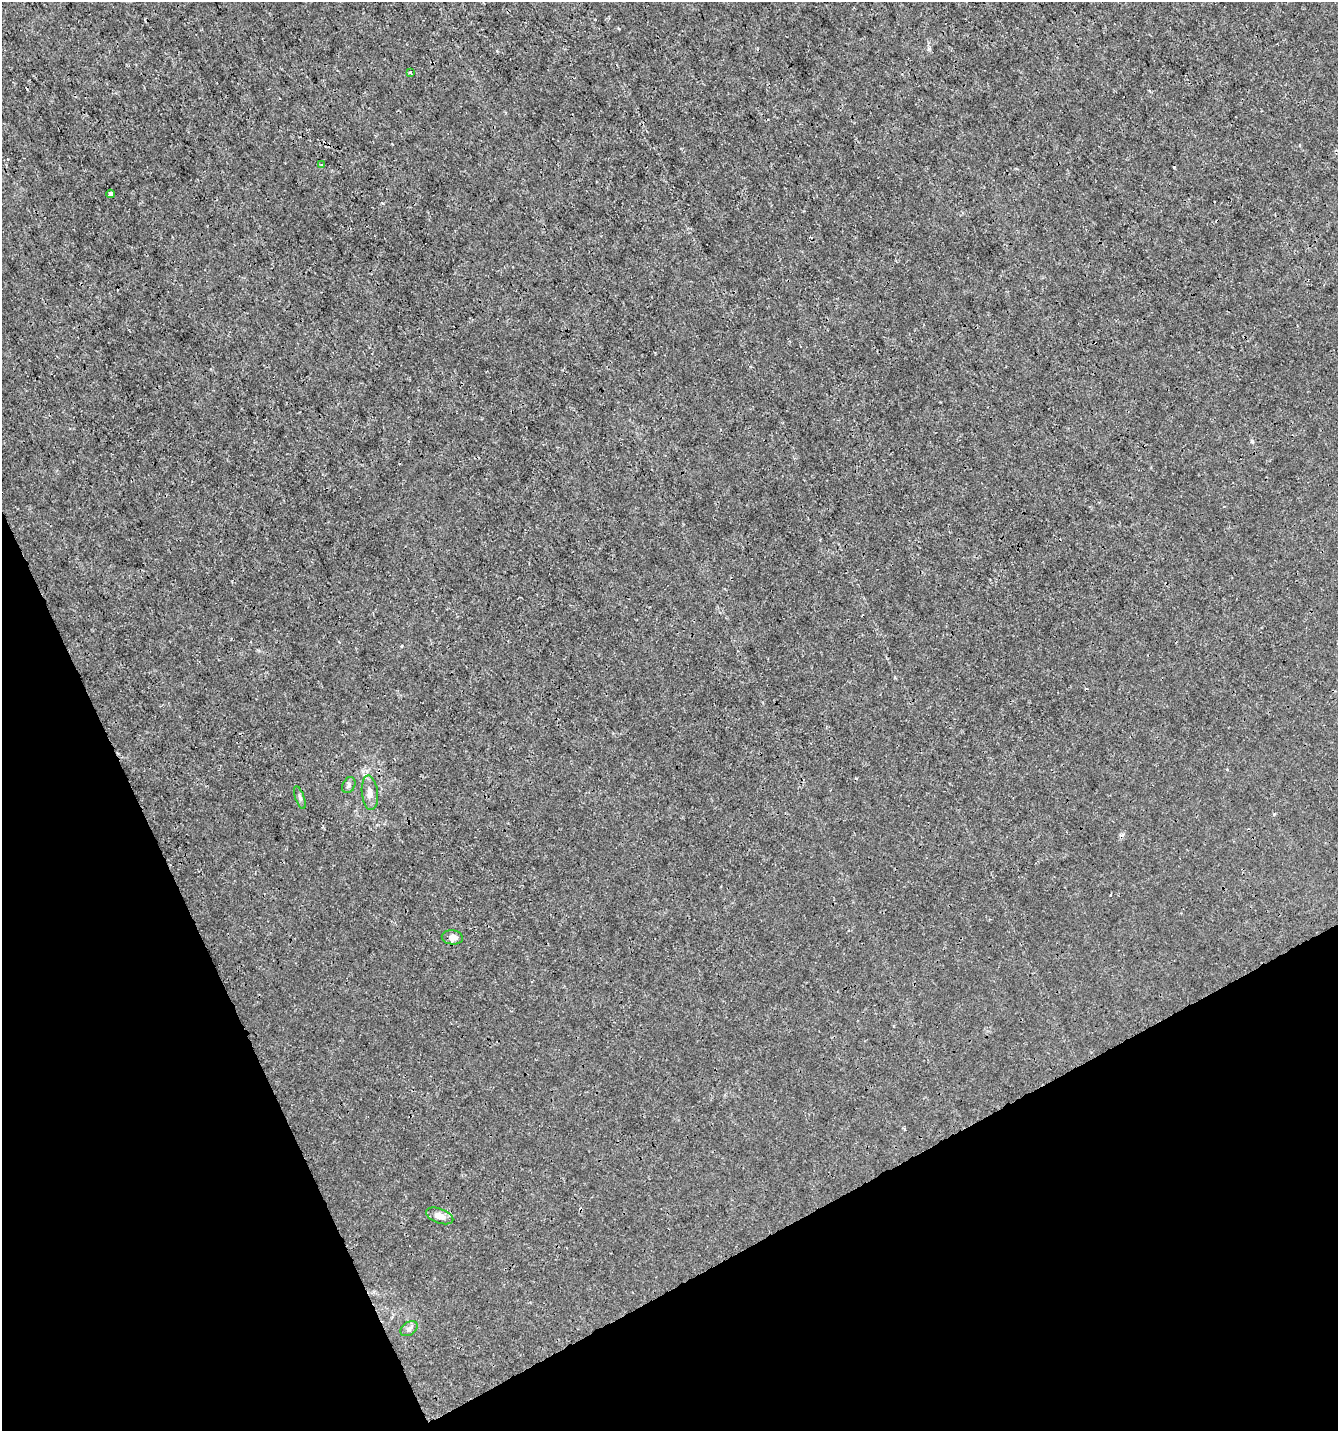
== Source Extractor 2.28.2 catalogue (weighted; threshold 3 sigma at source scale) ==
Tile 14 of 4 x 4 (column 2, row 4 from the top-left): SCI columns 1433-2768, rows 4-1432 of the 5595 x 5720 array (HDU 1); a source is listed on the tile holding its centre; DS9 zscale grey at full resolution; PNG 1340 x 1433 px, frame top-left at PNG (2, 2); each listed source drawn as its Kron ellipse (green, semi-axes under 4 px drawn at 4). Shown black and unused: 23% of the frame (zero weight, under 3 of 4 exposures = <1% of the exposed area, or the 3 px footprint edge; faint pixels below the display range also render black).
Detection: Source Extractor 2.28.2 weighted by HDU 2 'WHT'; one run over the whole footprint, this tile lists its part. Background 3.30e-04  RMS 9.5e-04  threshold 0.00425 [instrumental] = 3 sigma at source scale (4.5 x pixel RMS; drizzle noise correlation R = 1.50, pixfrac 1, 0.0396/0.0396 arcsec/px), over >= 5 px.
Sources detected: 11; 2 cosmic-ray / hot-pixel residue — neither listed nor drawn; the other 9 listed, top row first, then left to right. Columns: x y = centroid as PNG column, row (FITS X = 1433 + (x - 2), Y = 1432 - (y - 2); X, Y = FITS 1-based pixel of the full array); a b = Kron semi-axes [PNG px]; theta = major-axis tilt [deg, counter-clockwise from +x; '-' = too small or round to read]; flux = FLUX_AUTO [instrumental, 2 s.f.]
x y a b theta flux
410 72 3 3 - 0.26
322 165 4 3 - 0.15
110 194 4 3 - 0.35
349 785 8 6 62 0.23
370 793 17 8 -84 0.73
300 798 12 4 -70 0.24
452 937 10 7 -6 0.56
440 1216 14 7 -20 0.82
409 1329 9 6 34 0.34